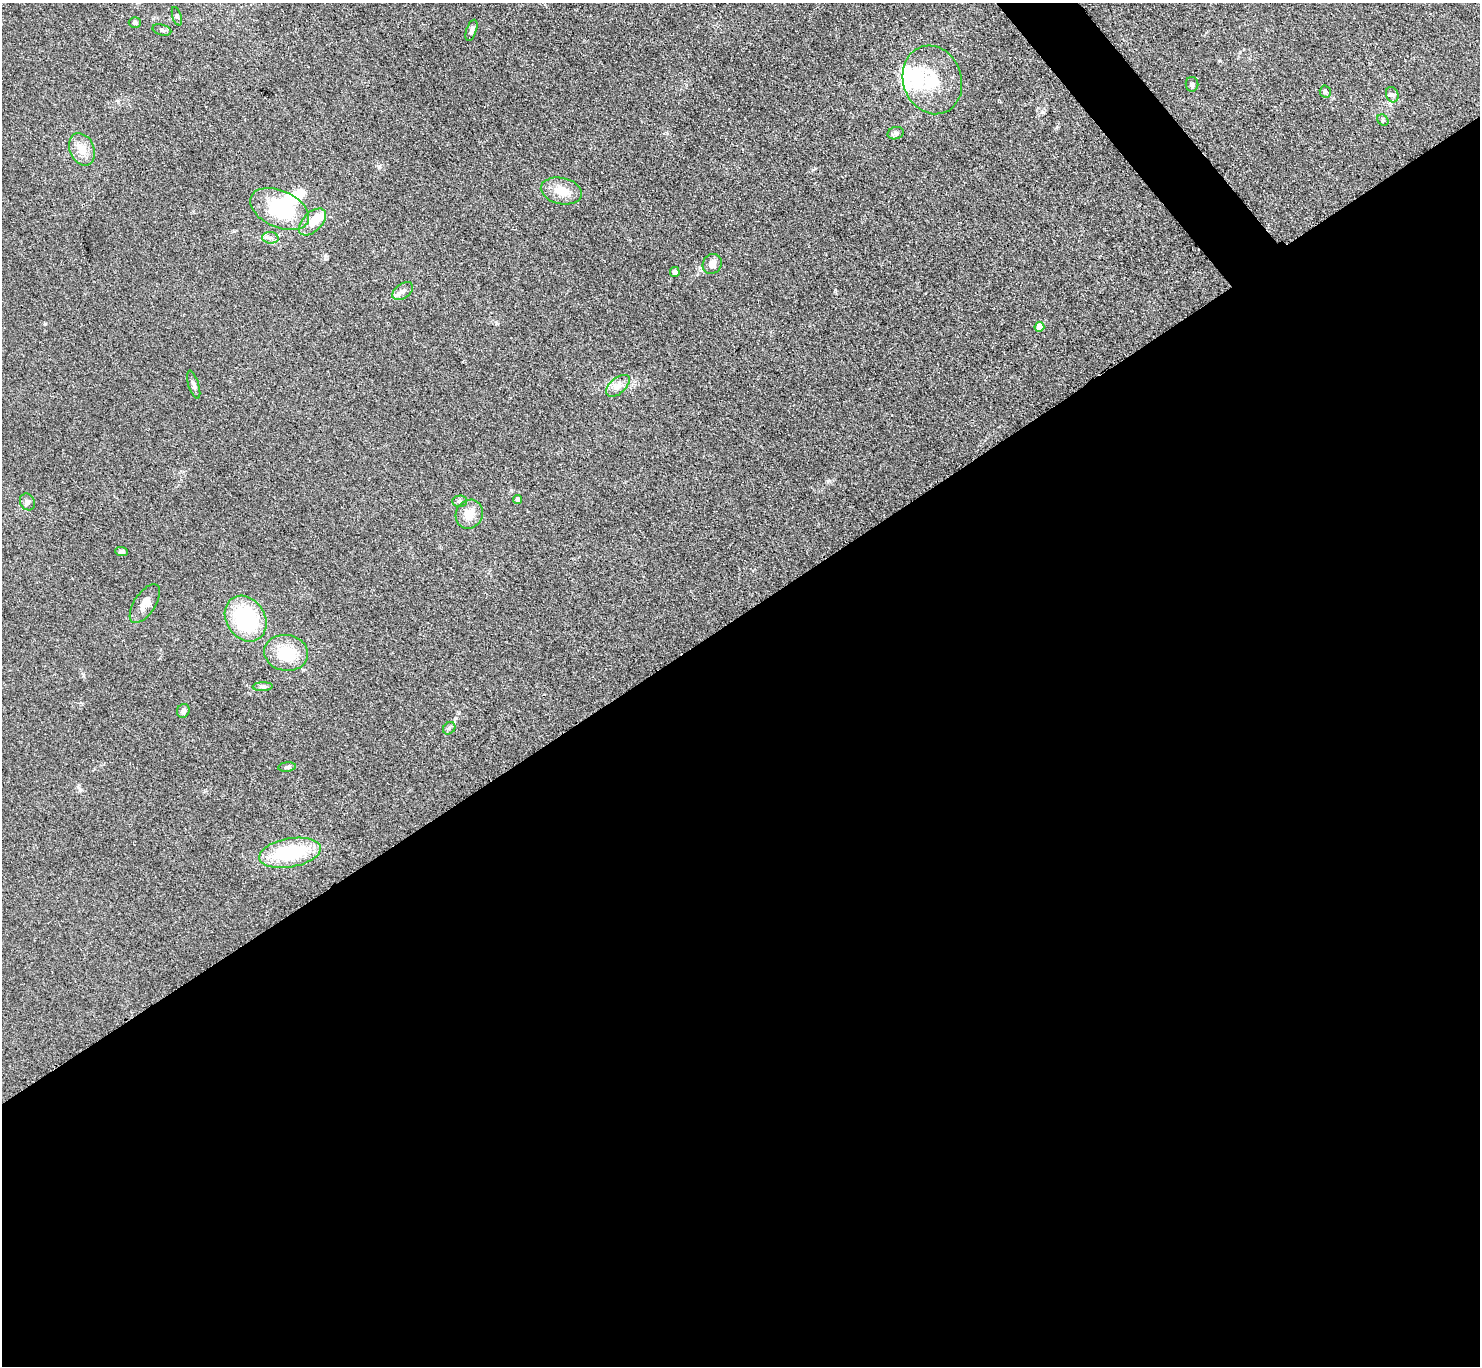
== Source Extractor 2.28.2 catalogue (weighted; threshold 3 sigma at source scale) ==
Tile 15 of 4 x 4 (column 3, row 4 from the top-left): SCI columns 2975-4452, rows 320-1683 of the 5952 x 5948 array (HDU 1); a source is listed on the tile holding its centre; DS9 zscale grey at full resolution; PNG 1482 x 1368 px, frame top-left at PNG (2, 3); each listed source drawn as its Kron ellipse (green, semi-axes under 4 px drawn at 4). Shown black and unused: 56% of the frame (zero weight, under 3 of 4 exposures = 2% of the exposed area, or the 3 px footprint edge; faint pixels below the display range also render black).
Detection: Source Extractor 2.28.2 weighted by HDU 2 'WHT'; one run over the whole footprint, this tile lists its part. Background 0.0483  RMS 0.0052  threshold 0.0232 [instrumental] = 3 sigma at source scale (4.5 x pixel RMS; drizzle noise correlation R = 1.50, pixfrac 1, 0.05/0.05 arcsec/px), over >= 5 px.
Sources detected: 38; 2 inside a brighter object's white glare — neither listed nor drawn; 2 inside a brighter listed object's ellipse — not listed separately; the other 34 listed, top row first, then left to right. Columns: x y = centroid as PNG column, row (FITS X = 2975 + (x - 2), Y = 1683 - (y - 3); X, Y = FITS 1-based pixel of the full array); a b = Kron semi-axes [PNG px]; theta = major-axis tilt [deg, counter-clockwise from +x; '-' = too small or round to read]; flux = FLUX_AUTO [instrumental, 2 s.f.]
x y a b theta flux
177 16 9 4 -73 0.98
135 23 6 5 - 1.2
162 30 9 5 -16 1.2
471 30 11 5 71 1.7
932 80 35 29 -71 22
1192 84 7 6 - 1.3
1325 91 6 5 - 1.1
1392 95 8 6 -70 1.3
1383 120 6 5 - 0.81
896 133 8 6 15 1.3
82 149 17 12 -66 6.4
561 191 21 13 -12 8.7
280 209 31 18 -24 32
312 222 16 9 45 6.9
270 238 8 5 -6 1.8
712 264 10 9 - 3.6
675 272 5 5 - 1.6
403 291 11 7 37 2.7
1039 327 5 5 - 8.1
194 385 14 5 -72 1.8
618 386 14 8 41 3.4
518 499 4 4 - 2.4
460 501 7 5 1 1.2
27 502 9 7 -61 1.7
469 514 15 13 62 7
122 552 6 4 -2 1.2
145 604 22 10 57 5.2
246 619 24 19 -57 42
286 653 22 18 -9 16
263 687 10 4 2 1.2
183 711 7 6 - 1.6
449 728 7 5 45 1
287 767 9 4 6 1.1
290 853 31 14 10 35
Unlisted compact peaks at least as high as the median listed source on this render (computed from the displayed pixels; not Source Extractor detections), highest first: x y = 45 324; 835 290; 828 481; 325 256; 511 490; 379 167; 80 790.